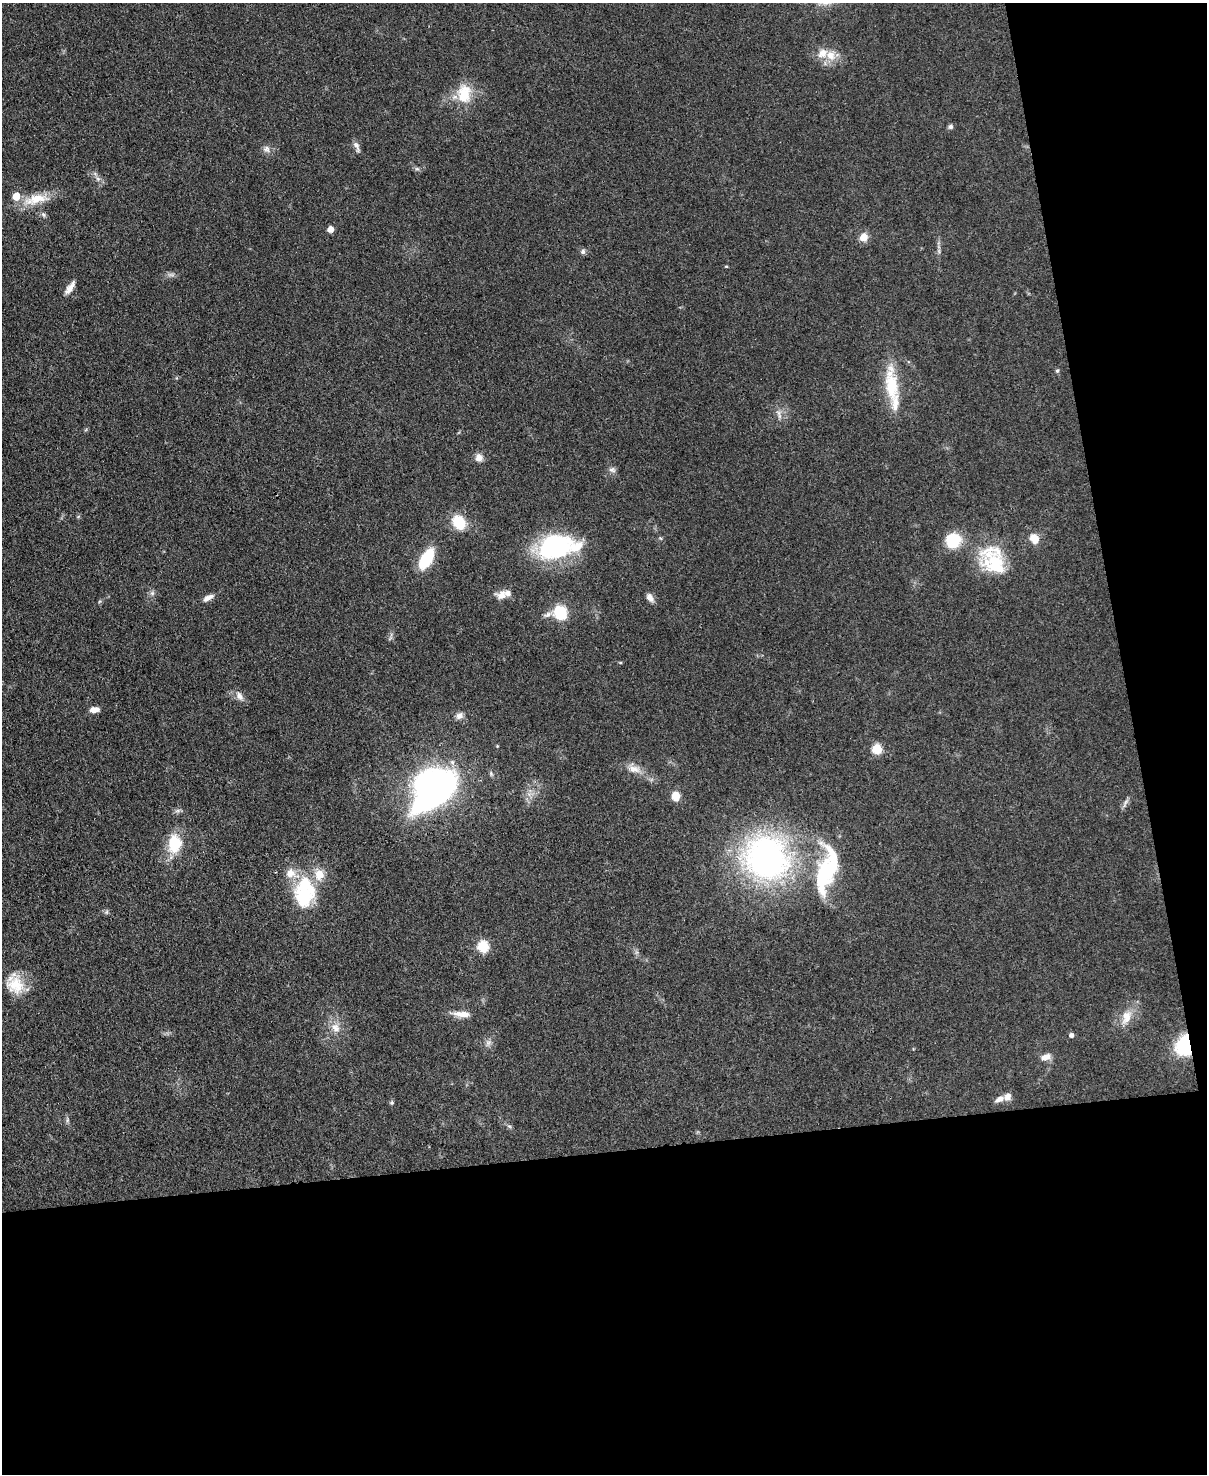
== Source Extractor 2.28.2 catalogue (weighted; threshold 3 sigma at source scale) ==
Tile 12 of 4 x 3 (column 4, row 3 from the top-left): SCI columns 3615-4819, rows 249-1720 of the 4819 x 4798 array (HDU 1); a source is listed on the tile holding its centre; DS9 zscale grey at full resolution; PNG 1209 x 1476 px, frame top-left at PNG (2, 3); no overlay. Shown black and unused: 28% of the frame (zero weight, under 3 of 4 exposures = <1% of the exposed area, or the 3 px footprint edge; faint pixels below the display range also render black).
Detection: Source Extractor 2.28.2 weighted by HDU 2 'WHT'; one run over the whole footprint, this tile lists its part. Background 0.0853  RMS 0.0063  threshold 0.0284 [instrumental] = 3 sigma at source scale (4.5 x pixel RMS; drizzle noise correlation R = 1.50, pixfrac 1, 0.05/0.05 arcsec/px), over >= 5 px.
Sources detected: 72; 3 inside a brighter object's white glare — not listed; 11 inside a brighter listed object's ellipse — not listed separately; the other 58 listed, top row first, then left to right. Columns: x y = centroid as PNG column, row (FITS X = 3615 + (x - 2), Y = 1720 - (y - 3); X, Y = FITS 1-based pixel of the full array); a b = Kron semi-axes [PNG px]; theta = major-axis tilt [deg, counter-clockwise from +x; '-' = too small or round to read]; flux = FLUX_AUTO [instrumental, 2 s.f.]
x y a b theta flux
830 55 13 12 - 8.2
464 94 26 17 84 18
950 127 6 6 - 1.4
356 146 15 6 -69 2.5
266 149 11 8 -50 2.9
417 169 7 4 -18 1.2
98 179 7 5 -45 1.6
36 199 35 13 14 15
44 215 7 5 -37 1.4
330 229 5 5 - 7
864 237 9 8 - 6.6
583 252 7 6 - 1.7
726 266 5 3 - 0.57
70 288 18 6 54 4.5
1057 371 5 5 - 0.89
891 385 46 15 -85 28
779 414 15 5 -70 2.8
479 458 9 8 - 4.2
612 470 10 7 -15 2.2
459 522 15 11 -55 19
1034 539 12 10 -62 7.8
953 540 15 15 - 22
558 548 35 21 47 60
989 552 46 24 49 26
427 559 17 9 60 34
152 593 6 6 - 1.6
502 595 12 10 34 5.5
208 598 14 6 28 3.8
650 598 10 6 -56 3.9
560 613 16 14 -65 19
240 696 13 8 -64 3.6
94 710 9 6 10 5.2
459 716 10 8 26 2.9
877 749 5 5 - 34
634 769 19 10 -12 6.4
491 773 7 5 -71 1.2
434 784 33 22 4 210
676 796 8 7 - 10
1125 803 13 3 65 1.7
178 810 7 4 19 1.4
174 844 22 16 84 20
767 858 44 40 -35 200
824 874 59 23 79 51
304 893 39 25 86 43
106 912 6 4 71 0.97
483 947 6 6 - 52
15 985 26 20 -45 16
463 1014 22 7 -4 6.9
1126 1017 20 12 73 9
335 1028 13 10 -56 5.9
1071 1035 5 5 - 2
488 1043 7 6 - 2
1185 1045 15 12 71 59
1045 1057 13 7 20 4.5
1000 1099 11 6 27 3.8
392 1103 6 5 - 1
67 1120 8 4 89 1.3
509 1126 7 4 -18 0.99
Overlapping masked pixels (flux is a lower limit): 1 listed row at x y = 1185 1045